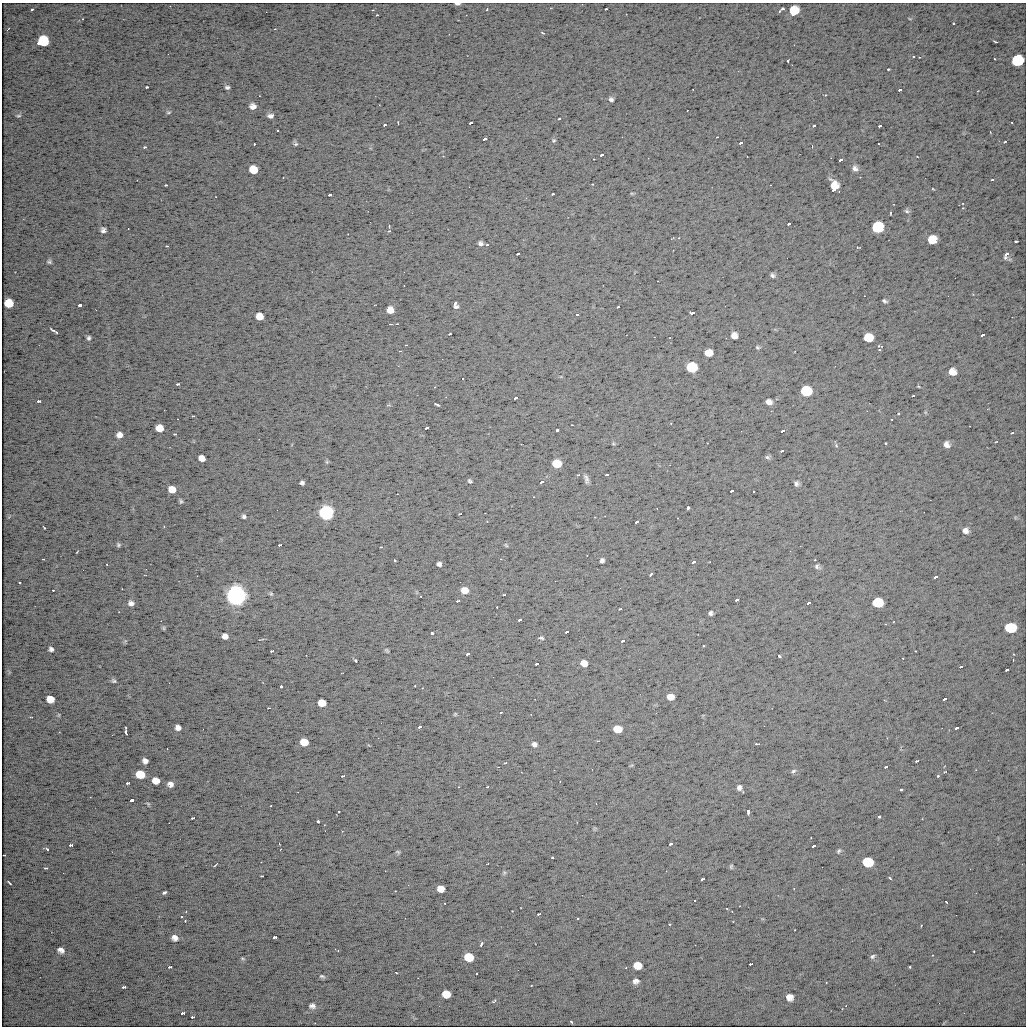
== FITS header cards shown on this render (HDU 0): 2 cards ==
NAXIS1  =                 1024
NAXIS2  =                 1024

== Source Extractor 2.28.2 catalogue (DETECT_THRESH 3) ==
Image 1024 x 1024 px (HDU 0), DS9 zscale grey, 1 PNG px = 1 image px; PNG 1028 x 1028 px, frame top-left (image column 1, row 1024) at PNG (2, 3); no overlay
Background 34.7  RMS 4.7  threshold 14.2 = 3 sigma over >= 5 px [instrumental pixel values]
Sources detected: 304; all 304 listed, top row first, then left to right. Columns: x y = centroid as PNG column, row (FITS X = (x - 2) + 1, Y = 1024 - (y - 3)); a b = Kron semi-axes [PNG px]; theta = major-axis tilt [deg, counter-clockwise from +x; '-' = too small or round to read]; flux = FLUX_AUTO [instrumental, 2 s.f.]
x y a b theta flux
457 4 5 2 - 9.0e+02
170 6 2 2 - 2.2e+02
487 9 3 2 - 2.8e+02
606 9 3 2 - 3.8e+02
782 9 6 3 39 8.5e+02
32 10 3 2 - 3.9e+02
794 11 8 7 - 7.2e+03
376 15 3 2 - 4.1e+02
910 19 5 3 - 2.5e+02
953 24 3 3 - 4.2e+02
8 29 4 2 - 2.9e+02
543 33 6 3 -27 3.5e+02
43 41 9 8 - 1.5e+04
995 42 4 2 - 3.6e+02
788 61 3 2 - 3.8e+02
1017 61 9 8 - 1.5e+04
888 69 3 2 - 3.1e+02
146 87 3 3 - 8.1e+02
227 87 5 4 - 6.9e+02
693 89 2 2 - 2.5e+02
899 90 3 3 - 9.0e+02
611 99 6 5 - 9.9e+02
253 106 6 6 - 2.0e+03
168 112 6 5 - 4.9e+02
18 116 6 4 14 5.3e+02
270 116 7 5 0 1.2e+03
559 119 3 3 - 5.2e+02
398 122 3 2 - 2.0e+02
1012 122 3 2 - 6.5e+02
471 123 4 2 - 1.2e+03
384 125 3 3 - 7.3e+02
813 126 3 3 - 5.3e+02
879 126 3 2 - 6.9e+02
277 131 3 2 - 3.7e+02
990 132 3 2 - 2.0e+02
716 137 3 2 - 1.9e+02
485 139 4 3 - 3.0e+04
554 140 6 6 - 5.5e+02
1004 142 3 2 - 3.4e+02
295 143 6 5 - 6.4e+02
740 143 3 3 - 8.0e+02
254 144 3 3 - 6.0e+02
878 144 2 2 - 2.3e+02
812 146 3 3 - 2.7e+02
144 147 3 3 - 8.3e+02
602 155 4 3 - 1.2e+03
841 160 4 3 - 1.8e+03
855 168 8 7 - 1.4e+03
253 170 7 6 - 6.9e+03
860 177 2 2 - 1.9e+02
992 180 3 2 - 4.0e+02
592 184 4 2 - 2.0e+02
165 185 3 3 - 5.4e+02
770 185 2 2 - 1.6e+02
834 186 9 7 -72 5.6e+03
933 189 4 2 - 2.4e+02
833 190 3 3 - 1.2e+03
632 193 6 4 -1 3.8e+02
552 194 3 3 - 5.0e+02
330 195 4 3 - 1.0e+03
907 211 7 5 -13 6.5e+02
890 213 3 2 - 2.4e+02
370 222 2 2 - 2.2e+02
788 224 3 3 - 8.5e+02
389 226 3 3 - 3.4e+02
877 228 8 7 - 3.1e+04
103 230 5 5 - 1.0e+03
389 231 4 3 - 4.8e+02
679 238 3 2 - 7.3e+02
932 240 7 7 - 6.2e+03
1016 241 3 2 - 6.3e+02
480 243 5 4 - 9.7e+02
487 245 3 3 - 4.1e+02
166 246 3 2 - 2.7e+02
857 247 3 3 - 3.8e+02
518 254 4 2 - 6.1e+02
1006 254 6 4 60 2.4e+03
787 258 2 2 - 9.4e+02
49 262 6 5 - 5.7e+02
772 275 5 4 - 8.0e+02
884 301 5 3 - 6.3e+02
9 303 7 7 - 8.0e+03
455 303 4 3 - 5.8e+02
80 305 4 3 - 2.5e+03
456 307 5 4 - 6.3e+02
617 307 3 2 - 3.8e+02
390 310 6 6 - 4.3e+03
692 313 5 3 - 1.8e+03
577 315 4 3 - 3.0e+03
259 317 6 6 - 4.7e+03
390 324 3 2 - 2.6e+02
53 330 7 3 -33 7.1e+02
449 334 3 2 - 5.4e+02
983 335 4 3 - 2.9e+03
734 336 6 6 - 2.4e+03
89 338 4 3 - 6.3e+02
868 338 7 6 - 8.3e+03
405 345 3 2 - 2.2e+02
880 346 9 4 -11 6.3e+02
758 347 6 5 - 5.1e+02
708 353 6 6 - 5.6e+03
691 367 7 6 - 3.2e+04
952 372 7 7 - 3.3e+03
463 379 3 2 - 4.0e+02
178 384 4 3 - 8.8e+02
806 391 7 6 - 3.3e+04
913 396 3 2 - 2.8e+02
516 398 4 3 - 2.2e+03
39 401 4 3 - 1.6e+03
769 402 6 5 - 1.7e+03
437 404 6 2 -28 4.8e+02
925 412 5 3 - 3.1e+02
898 413 3 3 - 4.6e+02
193 416 3 3 - 2.7e+02
160 428 6 6 - 6.0e+03
427 428 4 3 - 1.8e+03
557 430 3 3 - 8.7e+02
783 431 4 3 - 2.2e+03
1012 433 3 2 - 2.8e+02
174 434 3 3 - 5.5e+02
119 435 7 6 - 2.0e+03
995 442 3 2 - 2.6e+02
886 443 3 3 - 4.7e+02
613 444 6 4 -1 3.7e+02
946 444 6 5 - 1.6e+03
836 445 5 5 - 4.8e+02
782 451 4 2 - 6.3e+02
767 457 7 6 - 6.7e+02
202 458 6 5 - 3.2e+03
327 462 5 4 - 4.0e+02
557 464 6 6 - 1.5e+04
578 475 3 3 - 3.0e+02
607 475 4 2 - 1.1e+03
586 479 11 5 -77 1.2e+03
470 481 5 4 - 5.5e+02
542 482 4 3 - 2.1e+04
302 483 4 4 - 8.4e+02
796 483 6 6 - 9.9e+02
172 489 6 6 - 5.2e+03
732 491 4 3 - 1.4e+03
753 491 2 2 - 1.8e+02
181 501 6 4 -79 4.9e+02
688 508 4 3 - 1.3e+03
326 513 6 6 - 3.2e+05
460 514 3 2 - 5.1e+02
244 516 5 5 - 7.0e+02
487 522 3 2 - 2.6e+02
637 522 4 3 - 1.3e+03
44 528 4 2 - 2.7e+02
965 531 6 5 - 1.6e+03
118 545 5 5 - 6.0e+02
280 545 4 2 - 9.0e+02
506 545 6 3 -46 3.6e+02
380 547 3 2 - 2.8e+02
77 552 3 2 - 2.2e+02
43 559 3 2 - 3.1e+02
602 560 5 4 - 8.3e+02
815 560 2 2 - 2.0e+02
395 561 3 2 - 3.9e+02
694 562 4 3 - 1.9e+03
107 564 3 2 - 3.1e+02
439 564 5 4 - 9.7e+02
817 566 7 5 -32 8.3e+02
651 574 4 2 - 4.7e+02
936 577 4 3 - 2.2e+03
20 582 3 3 - 5.9e+02
122 589 2 2 - 2.3e+02
53 590 2 2 - 2.4e+02
464 590 6 5 - 4.6e+03
271 593 7 4 -49 4.9e+02
236 595 7 6 - 1.4e+06
503 595 3 2 - 5.0e+02
421 596 3 2 - 3.8e+02
737 600 4 3 - 8.4e+02
458 601 4 2 - 6.5e+02
877 602 7 6 - 2.2e+04
131 603 7 6 - 1.4e+03
809 603 4 3 - 2.9e+03
620 609 4 2 - 4.4e+02
711 613 4 4 - 7.4e+02
520 620 4 3 - 1.1e+03
163 628 5 4 - 4.0e+02
1010 628 8 7 - 1.9e+04
567 632 4 2 - 8.6e+02
432 633 3 3 - 6.7e+02
225 636 6 5 - 1.9e+03
541 638 6 4 -16 4.9e+02
125 641 6 4 45 4.7e+02
622 641 3 2 - 5.6e+02
703 646 3 3 - 4.1e+02
51 649 5 5 - 9.6e+02
387 650 6 4 -45 4.4e+02
272 651 4 2 - 7.2e+02
468 654 4 3 - 1.7e+03
779 656 3 3 - 7.1e+02
356 660 3 3 - 5.3e+02
1013 660 2 2 - 2.2e+02
584 663 6 5 - 3.9e+03
537 664 4 2 - 8.3e+02
961 667 4 2 - 4.7e+02
1007 670 4 3 - 7.9e+02
113 681 7 5 -13 6.5e+02
169 683 3 2 - 2.6e+02
281 686 3 3 - 8.9e+02
670 697 6 5 - 3.3e+03
50 699 7 6 - 5.2e+03
945 699 4 3 - 3.0e+03
322 703 6 5 - 7.2e+03
268 708 3 2 - 3.4e+02
501 712 3 2 - 3.3e+02
455 714 5 4 - 3.6e+02
59 715 6 4 89 3.7e+02
30 717 4 3 - 2.5e+02
420 727 4 3 - 1.5e+03
178 728 6 5 - 1.5e+03
957 728 4 3 - 1.9e+03
617 729 7 6 - 8.1e+03
126 732 5 2 - 5.3e+02
304 742 6 6 - 8.1e+03
534 744 7 6 - 1.1e+03
757 744 5 2 - 3.1e+02
145 761 6 5 - 1.4e+03
917 761 4 2 - 5.8e+02
505 763 4 2 - 3.2e+02
631 766 6 4 20 2.9e+02
886 767 4 3 - 6.2e+02
793 771 7 5 33 6.9e+02
944 772 4 3 - 4.0e+02
140 774 7 6 - 1.0e+04
343 776 4 2 - 7.4e+02
938 776 3 3 - 5.5e+02
156 780 6 6 - 3.9e+03
128 783 4 3 - 9.3e+02
170 784 6 5 - 1.6e+03
488 786 4 2 - 5.2e+02
739 787 6 6 - 1.2e+03
901 790 3 3 - 6.4e+02
90 797 3 2 - 3.4e+02
132 800 4 3 - 6.1e+03
148 804 5 4 - 3.5e+02
596 804 2 2 - 1.6e+02
271 806 3 2 - 4.7e+02
339 811 2 2 - 2.0e+02
748 811 5 3 - 1.8e+03
879 816 3 3 - 7.9e+02
193 818 4 2 - 6.7e+02
318 821 3 3 - 5.0e+02
279 844 3 2 - 3.8e+02
671 844 4 3 - 1.2e+03
71 845 4 3 - 1.7e+03
814 846 4 3 - 2.1e+03
47 849 4 3 - 7.6e+02
839 851 7 5 66 6.3e+02
398 852 7 5 -34 4.8e+02
4 855 4 2 - 3.3e+02
552 857 3 2 - 3.2e+02
867 862 8 6 -12 2.0e+04
215 865 6 2 40 3.0e+02
731 866 5 4 - 4.5e+02
46 868 4 3 - 7.2e+02
504 873 7 5 68 5.8e+02
262 876 4 3 - 4.3e+02
890 878 4 2 - 3.5e+02
702 879 4 2 - 1.2e+03
9 883 5 2 - 3.3e+02
441 888 6 5 - 4.9e+03
794 888 3 2 - 3.6e+02
164 892 4 3 - 7.4e+02
695 901 3 2 - 9.3e+02
947 902 3 2 - 4.2e+02
445 903 2 2 - 2.4e+02
727 909 2 2 - 2.1e+02
732 912 3 2 - 5.9e+02
539 914 4 2 - 8.3e+02
578 918 3 2 - 4.0e+02
185 921 3 3 - 3.9e+02
670 924 3 2 - 2.3e+02
921 926 3 2 - 2.5e+02
275 937 4 3 - 3.9e+03
175 938 7 6 - 1.7e+03
481 944 6 3 67 7.1e+02
61 950 6 5 - 1.5e+03
338 951 4 2 - 2.4e+02
974 951 2 2 - 2.2e+02
873 956 7 5 39 6.6e+02
469 957 7 6 - 1.3e+04
243 958 6 4 -20 4.0e+02
751 964 4 2 - 7.6e+02
637 965 7 6 - 4.8e+03
170 967 4 3 - 1.2e+03
910 967 3 2 - 2.9e+02
518 970 2 2 - 2.2e+02
396 972 3 2 - 4.4e+02
322 976 6 4 -21 6.0e+02
418 978 2 2 - 3.5e+02
636 981 6 5 - 1.3e+03
124 987 4 3 - 1.0e+03
446 994 7 6 - 6.0e+03
789 997 7 6 - 2.4e+03
494 1001 5 3 - 6.2e+02
312 1006 8 6 0 1.3e+03
183 1013 4 3 - 2.4e+03
192 1017 4 2 - 8.6e+02
571 1022 3 2 - 2.5e+02
At the frame edge (FLAGS 8, measured only in part): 2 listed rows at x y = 457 4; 4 855